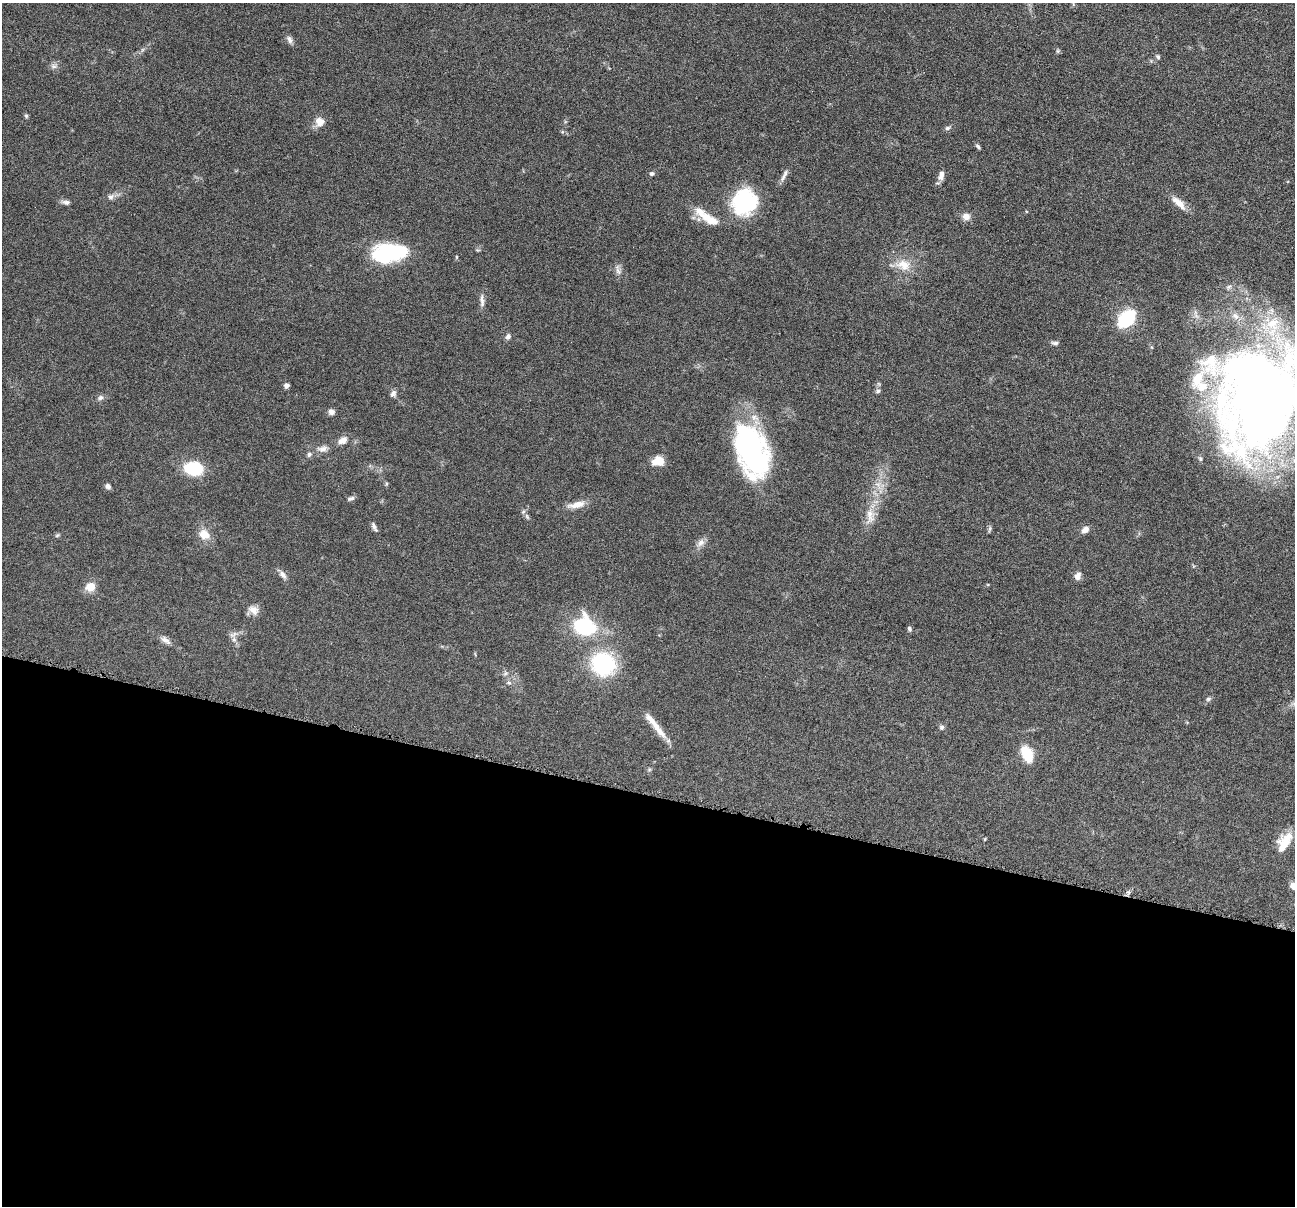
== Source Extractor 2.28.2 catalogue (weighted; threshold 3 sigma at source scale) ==
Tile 14 of 4 x 4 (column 2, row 4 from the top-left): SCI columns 1299-2591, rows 255-1458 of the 5183 x 5199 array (HDU 1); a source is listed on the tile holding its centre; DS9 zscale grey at full resolution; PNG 1297 x 1208 px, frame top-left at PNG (2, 3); no overlay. Shown black and unused: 34% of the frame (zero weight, under 4 of 8 exposures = <1% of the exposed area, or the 3 px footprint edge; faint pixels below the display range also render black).
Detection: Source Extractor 2.28.2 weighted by HDU 2 'WHT'; one run over the whole footprint, this tile lists its part. Background 0.0372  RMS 0.0038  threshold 0.0156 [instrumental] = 3 sigma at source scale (4.09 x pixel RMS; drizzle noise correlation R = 1.36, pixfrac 0.8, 0.05/0.05 arcsec/px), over >= 5 px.
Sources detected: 74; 3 inside a brighter object's white glare — not listed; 6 inside a brighter listed object's ellipse — not listed separately; the other 65 listed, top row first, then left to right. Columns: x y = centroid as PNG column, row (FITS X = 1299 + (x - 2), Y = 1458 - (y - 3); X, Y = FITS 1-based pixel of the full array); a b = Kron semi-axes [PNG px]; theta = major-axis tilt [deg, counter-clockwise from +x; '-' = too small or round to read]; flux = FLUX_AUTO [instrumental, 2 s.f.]
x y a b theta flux
289 40 11 6 -62 1.3
1058 51 6 4 -71 0.47
1158 57 6 5 - 0.61
54 66 8 6 -1 1.1
26 116 6 4 -68 0.6
320 122 12 11 - 3.2
947 128 7 5 16 0.77
978 146 7 4 -46 0.65
651 174 6 5 - 0.71
941 175 12 7 74 2.2
783 177 13 5 65 1.4
111 197 8 7 - 1.2
66 202 9 6 -4 1.3
744 202 31 27 58 27
1179 203 24 8 -43 3.6
966 216 10 9 - 2.3
707 217 27 13 -33 7.2
393 253 32 15 -3 35
903 265 22 15 -13 6.4
618 270 17 5 -77 1.4
482 300 19 5 -87 1.6
1127 319 14 9 46 28
508 336 8 7 - 0.99
1055 343 9 5 -4 0.81
286 385 5 5 - 1.2
878 391 7 5 5 0.7
393 394 9 6 60 1.2
1261 395 96 78 72 440
101 398 8 6 42 1
331 412 8 7 - 1.4
343 440 13 8 32 2.5
322 449 16 9 10 2.3
751 452 50 31 -73 64
658 461 14 10 7 4.2
194 468 13 10 -8 21
386 484 6 3 89 0.46
108 486 7 6 - 1.2
351 498 10 6 16 0.95
577 505 24 8 12 3.6
870 516 25 12 89 5.3
527 517 9 5 -64 0.93
374 527 14 5 -63 1.1
990 529 9 4 79 0.64
1085 530 10 8 34 1.7
204 534 14 12 -26 4.4
57 535 6 4 30 0.51
701 543 12 9 51 1.9
283 575 11 7 -49 1.6
1078 576 9 7 67 2
90 587 12 11 - 4
253 610 14 11 -36 2.6
585 626 20 18 -25 27
909 629 6 5 - 0.68
233 635 13 5 36 1.4
165 640 15 7 -35 1.9
603 664 20 19 - 34
505 674 7 4 19 0.6
509 683 6 5 - 0.71
1208 699 7 6 - 0.71
942 727 6 6 - 0.79
657 728 36 8 -51 5
1027 754 16 10 -66 9.6
985 839 5 3 - 0.3
1283 846 22 17 69 5.7
1293 886 8 7 - 2.3
Isophote crosses this tile's border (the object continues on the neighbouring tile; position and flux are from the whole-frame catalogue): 2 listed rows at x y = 1261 395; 1293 886